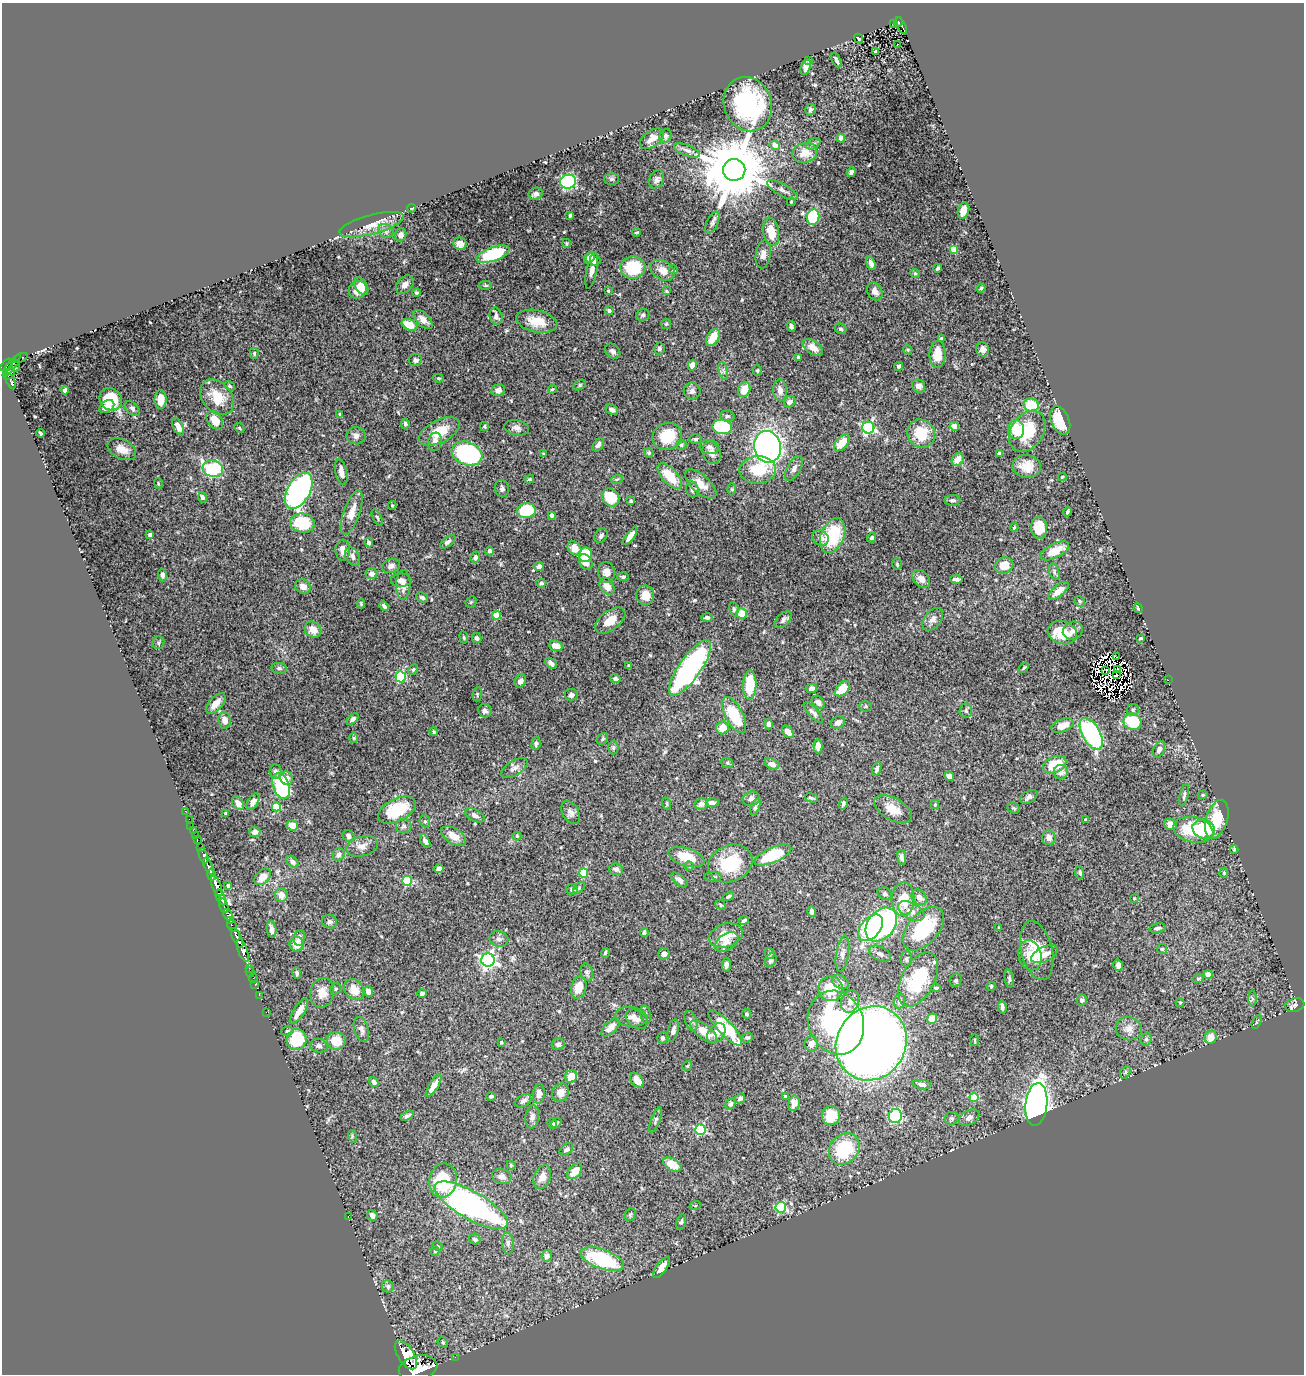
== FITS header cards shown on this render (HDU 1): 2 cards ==
NAXIS1  =                 1302
NAXIS2  =                 1372

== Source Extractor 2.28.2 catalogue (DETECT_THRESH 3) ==
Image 1302 x 1372 px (HDU 1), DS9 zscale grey, 1 PNG px = 1 image px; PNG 1306 x 1376 px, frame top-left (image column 1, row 1372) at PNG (2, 3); each listed source drawn as its Kron ellipse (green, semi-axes under 4 px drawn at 4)
Background 1.85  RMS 0.021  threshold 0.062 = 3 sigma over >= 5 px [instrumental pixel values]
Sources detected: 535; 7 with non-positive FLUX_AUTO (blend fragments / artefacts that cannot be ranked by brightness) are neither listed nor drawn; of the other 528, the 500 brightest by FLUX_AUTO listed and drawn (28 fainter detections omitted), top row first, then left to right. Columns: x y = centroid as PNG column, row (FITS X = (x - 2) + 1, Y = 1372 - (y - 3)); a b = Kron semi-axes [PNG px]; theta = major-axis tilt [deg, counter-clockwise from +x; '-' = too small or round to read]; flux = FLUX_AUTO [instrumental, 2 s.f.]
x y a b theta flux
898 22 5 4 - 220
893 23 2 2 - 21
901 26 9 3 -62 350
859 39 5 4 - 3.3
897 44 2 2 - 3.9
875 52 3 3 - 1.9
836 60 7 3 -62 3.6
808 61 3 3 - 1.8
806 67 8 5 68 8.9
748 104 28 23 -69 180
810 110 6 5 - 3
665 136 7 6 - 3.9
841 138 4 4 - 7.2
652 139 13 8 36 13
813 144 8 5 28 2.7
775 145 5 4 - 12
687 150 14 5 -21 6.7
805 153 12 10 13 17
734 170 11 11 - 15000
851 172 5 4 - 3.4
612 179 7 5 0 2.4
656 179 9 7 59 5
568 182 8 7 - 180
782 190 17 6 -29 6.3
536 194 7 6 - 4.9
791 202 4 3 - 1.4
412 208 4 3 - 3.5
963 211 8 5 72 11
570 215 4 3 - 2
813 217 8 6 83 100
712 223 12 5 63 4.6
372 225 33 10 15 22
386 231 8 6 -33 4.4
637 232 5 2 - 1.4
771 232 14 7 -80 29
401 235 6 5 - 6.8
566 243 4 3 - 1.5
460 244 7 6 - 9.3
954 249 4 4 - 24
493 254 17 7 20 92
763 254 14 7 82 7.9
589 257 6 4 45 9
593 259 7 5 -23 9.1
871 263 7 4 -71 7.3
633 267 12 11 - 67
938 268 4 3 - 2.5
592 270 19 5 78 12
663 270 13 9 -31 13
673 270 4 3 - 1.5
915 273 5 4 - 1.6
405 285 10 7 48 7.6
486 285 6 4 -1 2.1
361 286 9 6 -58 11
981 288 4 4 - 1.9
358 290 9 8 - 14
608 291 4 3 - 1.9
666 291 4 3 - 1.5
875 291 9 7 -58 7.4
416 292 4 3 - 2.2
609 310 4 4 - 5.7
643 315 7 6 - 3.1
496 316 9 6 -77 6.9
423 320 12 6 -46 10
537 321 21 11 -12 26
666 324 5 5 - 2
410 325 8 5 -26 26
791 326 5 3 - 4
841 329 6 5 - 2.7
713 337 9 5 58 24
941 339 4 3 - 2
659 348 6 5 - 2.8
813 348 11 6 -36 13
983 349 7 6 - 6.4
908 350 5 3 - 1.5
613 351 9 6 -44 5.2
254 353 5 4 - 2.2
937 355 13 8 90 24
798 357 3 3 - 2.3
20 358 7 3 23 120
415 360 6 6 - 3.7
6 365 7 3 50 1700
11 365 14 4 53 730
692 365 5 4 - 8.2
16 366 6 4 -89 340
899 366 4 3 - 3.1
723 371 9 3 -76 3.3
757 371 5 4 - 1.6
9 374 7 3 44 620
438 378 5 4 - 1.5
11 381 8 3 -69 450
580 385 7 4 29 2.4
229 386 6 4 -39 2.1
919 386 7 6 - 5.3
552 389 4 3 - 1.4
65 390 4 4 - 4.4
498 390 7 6 - 5.7
744 390 8 6 68 21
780 390 11 7 -87 9.3
692 391 8 8 - 5.1
217 397 20 14 -50 31
111 399 12 10 -40 41
161 400 9 6 -90 17
790 402 6 5 - 6.4
1031 405 7 6 - 36
107 406 8 5 34 7.9
132 409 9 5 -44 3.2
612 410 6 4 -23 4.5
340 414 3 2 - 1.4
727 416 7 5 -12 3.4
215 420 10 7 -53 21
1060 420 15 9 -66 53
405 424 5 4 - 2.8
484 426 4 3 - 1.7
954 426 5 4 - 11
178 427 9 5 -63 13
722 427 10 7 -9 88
239 428 5 4 - 1.8
516 428 13 7 -11 6.8
868 428 6 6 - 240
1016 429 9 8 - 30
439 431 22 11 27 33
1027 431 22 16 56 55
40 433 4 3 - 2.7
921 433 14 13 - 40
356 436 9 8 - 6
667 436 15 13 24 43
696 439 6 5 - 2.7
435 442 9 7 79 7.1
842 443 10 5 49 25
598 445 7 5 57 4.7
681 445 5 5 - 2.3
709 447 9 7 -6 4.5
767 447 16 13 -79 580
122 449 15 9 -27 14
649 453 5 4 - 2.5
712 453 11 8 -69 9.4
999 453 4 4 - 3.9
467 454 16 11 -20 200
543 454 3 3 - 1.6
958 459 7 5 59 14
1027 466 14 11 -5 21
794 468 13 6 62 6.5
213 469 10 8 -16 140
758 470 18 13 3 47
341 472 13 6 -78 11
670 476 16 7 -47 33
1062 477 4 3 - 1.9
529 479 5 3 - 1.5
617 479 6 3 19 1.9
158 484 5 3 - 1.5
701 484 19 9 -42 17
502 488 9 7 -80 4.1
692 489 8 6 -73 4.7
732 489 6 4 -89 1.7
299 491 19 11 60 410
202 497 5 4 - 4.3
611 497 9 8 - 41
952 500 8 5 4 3.6
631 501 3 3 - 1.9
392 505 4 4 - 1.4
526 511 9 7 9 82
352 512 23 8 71 17
1067 512 5 3 - 2.5
552 515 4 3 - 5.5
377 518 9 3 -62 1.9
302 523 12 9 -9 63
1014 527 4 3 - 1.4
1039 528 11 8 -86 28
150 534 4 3 - 6.5
601 535 7 6 - 4.3
833 535 18 11 68 72
630 536 10 4 54 9
821 538 8 7 - 6.2
872 538 5 4 - 2.5
448 542 9 4 38 4.2
369 543 4 4 - 3.9
574 548 8 6 -45 18
343 550 10 7 -88 10
489 551 4 4 - 3.7
1055 551 15 7 27 26
585 555 7 6 - 56
353 557 10 6 -59 6.6
475 557 6 4 68 4.5
586 562 8 6 -62 11
897 564 6 5 - 1.8
391 566 9 7 19 5.3
539 566 5 4 - 4.9
1004 566 9 8 - 18
606 572 10 8 -83 9.9
1054 572 8 5 -70 2.9
371 574 6 5 - 5.7
162 575 6 4 -86 4.3
623 577 6 4 0 2.2
921 579 10 7 -43 11
956 579 6 3 -2 4.7
401 580 10 6 -1 6.3
541 583 5 4 - 2.3
403 585 15 7 88 10
303 586 8 7 - 9.5
607 586 9 6 -57 15
1059 591 12 5 40 12
645 595 10 9 - 19
422 597 6 4 -26 3.4
1080 601 6 5 - 2.1
471 602 6 5 - 1.7
361 604 4 3 - 1.6
384 606 5 3 - 3.2
1138 608 5 2 - 2
734 609 7 4 -83 2.9
742 613 5 5 - 26
497 615 4 4 - 34
707 617 5 4 - 3.8
933 619 12 8 51 8.2
610 620 17 9 37 19
783 620 10 6 44 4.8
313 629 9 7 -37 13
1073 630 10 8 25 8
1062 632 15 11 -19 38
464 637 6 3 -81 1.6
477 638 5 4 - 3.6
1141 638 3 3 - 1.7
158 643 6 6 - 2.9
556 646 7 5 -17 13
1117 657 3 2 - 2.4
551 663 7 4 -37 5.1
629 666 4 3 - 2.1
279 668 8 5 -9 2.8
690 668 33 11 55 400
1024 668 6 3 50 1.9
1117 669 3 2 - 1.9
413 670 6 4 62 1.8
1106 670 3 2 - 1.7
1116 675 3 2 - 3
401 677 6 5 - 120
615 679 5 4 - 3.3
1168 680 2 2 - 11
520 681 6 5 - 6.7
750 685 14 6 88 44
811 688 6 4 14 4.9
842 689 9 5 48 24
477 694 7 5 83 2
571 695 6 6 - 4.7
818 702 7 5 -46 5.9
216 704 12 6 47 13
866 706 6 5 - 2.2
1133 710 6 6 - 2.7
485 711 7 6 - 4.2
966 711 7 6 - 3.5
813 713 13 5 -48 5
734 715 20 8 -62 58
353 719 7 4 46 4.1
225 720 8 6 -83 9.5
838 722 7 6 - 6.7
1133 722 9 8 - 68
769 724 5 4 - 5.4
1062 726 11 6 22 20
722 728 6 6 - 16
434 732 4 4 - 1.9
788 732 7 5 -49 8.9
1091 734 17 9 -60 220
354 738 5 4 - 1.7
603 739 6 5 - 2.6
536 744 6 4 82 3.8
818 746 7 4 -88 11
613 748 7 5 90 2.6
1159 750 8 5 66 5.6
727 763 6 5 - 2.1
772 764 7 5 -22 7.2
1055 765 12 8 24 41
514 768 15 7 32 6.7
877 769 7 4 71 3.1
276 772 7 6 - 5.7
1061 772 7 7 - 10
949 776 5 4 - 6.5
286 778 7 6 - 11
281 786 13 8 -70 150
1184 795 11 4 77 3.1
1203 795 5 4 - 1.9
1029 797 9 6 31 4.6
811 798 7 3 -16 2.5
751 799 9 7 19 7
253 802 9 5 60 7
238 803 7 5 -55 10
712 803 6 4 -1 4.6
843 803 6 3 74 2.4
667 804 6 4 -72 1.7
701 804 6 5 - 6.8
935 804 4 4 - 1.7
276 807 4 4 - 50
755 807 9 4 69 3.1
1014 808 6 5 - 2.3
893 809 21 11 -29 24
397 810 20 11 26 57
185 811 2 2 - 16
225 813 4 3 - 2.2
571 813 12 8 -61 7
475 815 10 6 -27 4.9
189 819 2 2 - 20
1217 819 20 10 73 48
1085 820 3 3 - 2.7
425 821 6 5 - 2.6
1171 824 6 5 - 14
292 825 5 5 - 16
191 826 2 2 - 14
404 826 8 7 - 4
1204 829 11 9 -23 61
193 830 3 2 - 52
1193 830 20 12 -13 59
255 832 5 5 - 6.8
195 836 3 2 - 57
348 836 6 5 - 5.6
454 836 14 7 -33 14
517 836 4 4 - 2
1049 838 7 6 - 8.7
197 840 4 2 - 100
425 841 7 4 -60 5.1
362 846 16 9 16 11
200 848 3 3 - 410
1234 849 4 3 - 1.6
339 854 6 6 - 5.3
773 855 20 7 23 65
204 856 8 3 -70 880
686 857 19 9 -17 33
902 857 7 4 -80 5.3
292 862 7 5 -42 4.5
730 863 23 18 23 64
208 866 9 4 -64 3200
689 866 5 4 - 1.9
439 868 5 3 - 3.7
616 869 7 6 - 4.4
1080 872 6 4 -83 2.6
584 873 5 4 - 39
1224 873 5 4 - 1.5
211 874 6 3 -80 1100
263 877 10 6 44 18
713 877 8 5 -2 3.1
679 880 9 5 -41 4.9
407 881 5 4 - 78
217 886 11 4 -68 7000
228 886 3 3 - 4.7
579 888 7 4 46 2
572 889 6 5 - 2.7
885 894 7 6 - 3.8
281 895 6 6 - 13
729 896 6 4 37 2.5
221 897 8 3 -62 1400
919 897 9 6 -45 8.5
1134 898 3 3 - 1.7
903 899 17 11 87 32
224 905 7 3 -72 1200
720 905 5 4 - 1.8
812 911 5 4 - 4.5
911 911 14 8 -28 13
228 915 6 3 -60 1500
744 920 5 3 - 2.9
231 921 4 3 - 390
329 922 8 6 -25 4
881 925 19 13 52 290
232 926 6 4 -61 330
871 928 15 9 50 180
998 928 3 3 - 1.4
1157 928 8 4 11 4
272 929 8 5 -81 7.4
923 929 26 15 48 96
644 932 5 4 - 2.9
726 935 17 11 18 27
237 938 11 3 -64 3300
299 938 8 5 82 6.1
499 939 9 7 -12 5.7
727 942 13 8 31 11
297 944 7 7 - 15
1162 949 5 5 - 2.1
243 950 12 5 -70 4200
1037 950 30 15 -76 38
605 953 5 3 - 1.7
770 953 5 4 - 2.9
664 954 6 5 - 5.2
842 954 18 6 81 7.8
880 954 12 6 -26 5.6
1045 954 14 7 26 10
1030 955 15 11 -74 23
906 959 8 5 83 3.2
488 960 7 6 - 440
771 960 7 5 59 4.7
726 965 7 4 85 4
1118 965 6 4 -74 6.8
249 968 2 2 - 38
250 972 5 2 - 81
587 972 9 6 -78 3.8
297 973 6 4 -80 3.5
1208 974 5 4 - 8.2
253 978 5 3 - 38
918 979 29 16 63 88
1009 979 9 4 -82 3
1198 979 6 4 16 1.8
956 980 7 5 65 2.4
840 982 9 6 -34 7.2
255 984 3 2 - 57
991 986 4 3 - 2
579 988 11 7 74 19
936 988 4 3 - 2.1
336 989 6 5 - 2.4
830 989 12 12 - 38
354 990 11 9 -49 18
368 991 5 4 - 9.9
322 993 15 12 78 17
422 993 5 4 - 2.8
259 995 2 2 - 30
1252 999 8 4 -89 2.8
1082 1000 5 5 - 3.6
850 1001 12 9 73 11
899 1001 8 5 72 4.4
1180 1003 4 4 - 1.5
1295 1005 9 6 18 4.4
1002 1007 6 3 -82 4.4
299 1011 15 5 57 15
266 1012 2 2 - 26
746 1014 5 4 - 2.6
646 1015 9 5 -81 4.1
631 1017 16 10 -7 10
637 1019 12 8 -33 7.8
932 1019 5 5 - 13
691 1021 10 6 -68 4.1
1257 1022 7 4 63 1.8
836 1023 33 27 -68 240
611 1027 11 6 44 12
725 1028 23 7 -46 82
361 1029 13 7 -73 6.6
1129 1029 13 11 -15 12
673 1030 11 5 75 5.1
287 1031 6 4 15 2.2
704 1031 16 7 -38 22
716 1033 11 8 56 12
1211 1037 6 6 - 19
662 1038 6 5 - 2.7
747 1038 6 4 19 2.4
1146 1039 6 5 - 3
297 1040 11 10 - 69
975 1040 6 3 -82 1.4
336 1041 9 8 - 30
501 1042 4 3 - 1.7
871 1043 38 34 58 1800
558 1044 6 6 - 4
811 1044 7 7 - 8
319 1046 8 7 - 4.6
687 1066 5 5 - 1.6
1125 1072 6 4 58 2.5
571 1076 6 6 - 19
637 1080 8 5 -51 11
374 1082 5 4 - 4.5
922 1085 9 4 -9 5.9
434 1086 13 4 58 10
561 1092 9 8 - 10
539 1094 10 6 85 7.5
491 1096 4 4 - 2.4
785 1096 3 3 - 1.5
974 1097 4 4 - 53
740 1098 5 4 - 3.4
523 1101 9 5 30 4.5
794 1103 7 5 78 14
730 1104 6 5 - 3.3
1036 1104 21 11 84 1100
407 1116 7 4 27 3
831 1116 9 9 - 29
895 1116 7 6 - 120
532 1117 11 7 81 6.1
952 1118 7 6 - 3
969 1118 11 7 31 7.3
655 1120 13 4 69 3.7
552 1123 5 5 - 3.1
556 1123 6 4 33 2.8
700 1130 5 5 - 110
352 1136 6 4 -72 2
566 1149 8 5 41 3.1
844 1149 17 14 49 78
672 1164 10 6 -28 24
511 1165 5 4 - 1.5
575 1171 9 5 46 19
502 1176 10 7 -15 6.7
542 1177 12 8 67 11
443 1180 17 14 79 89
471 1205 41 14 -30 440
695 1206 6 3 19 1.5
781 1207 5 5 - 110
630 1214 7 5 68 2.2
372 1215 5 5 - 7.6
348 1217 3 2 - 2.6
681 1222 8 4 75 2.3
475 1239 6 5 - 3.5
508 1243 11 5 -87 4.2
437 1246 5 3 - 1.5
435 1251 5 4 - 1.9
547 1256 6 5 - 5.2
602 1259 22 9 -20 130
661 1267 12 5 54 12
388 1286 6 5 - 3.9
443 1342 5 4 - 2.2
406 1355 16 8 -57 12000
455 1357 2 2 - 21
418 1368 19 12 13 21000
At the frame edge (FLAGS 8, measured only in part): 1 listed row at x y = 418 1368
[28 fainter detections neither listed nor drawn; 7 non-positive-flux detections neither listed nor drawn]